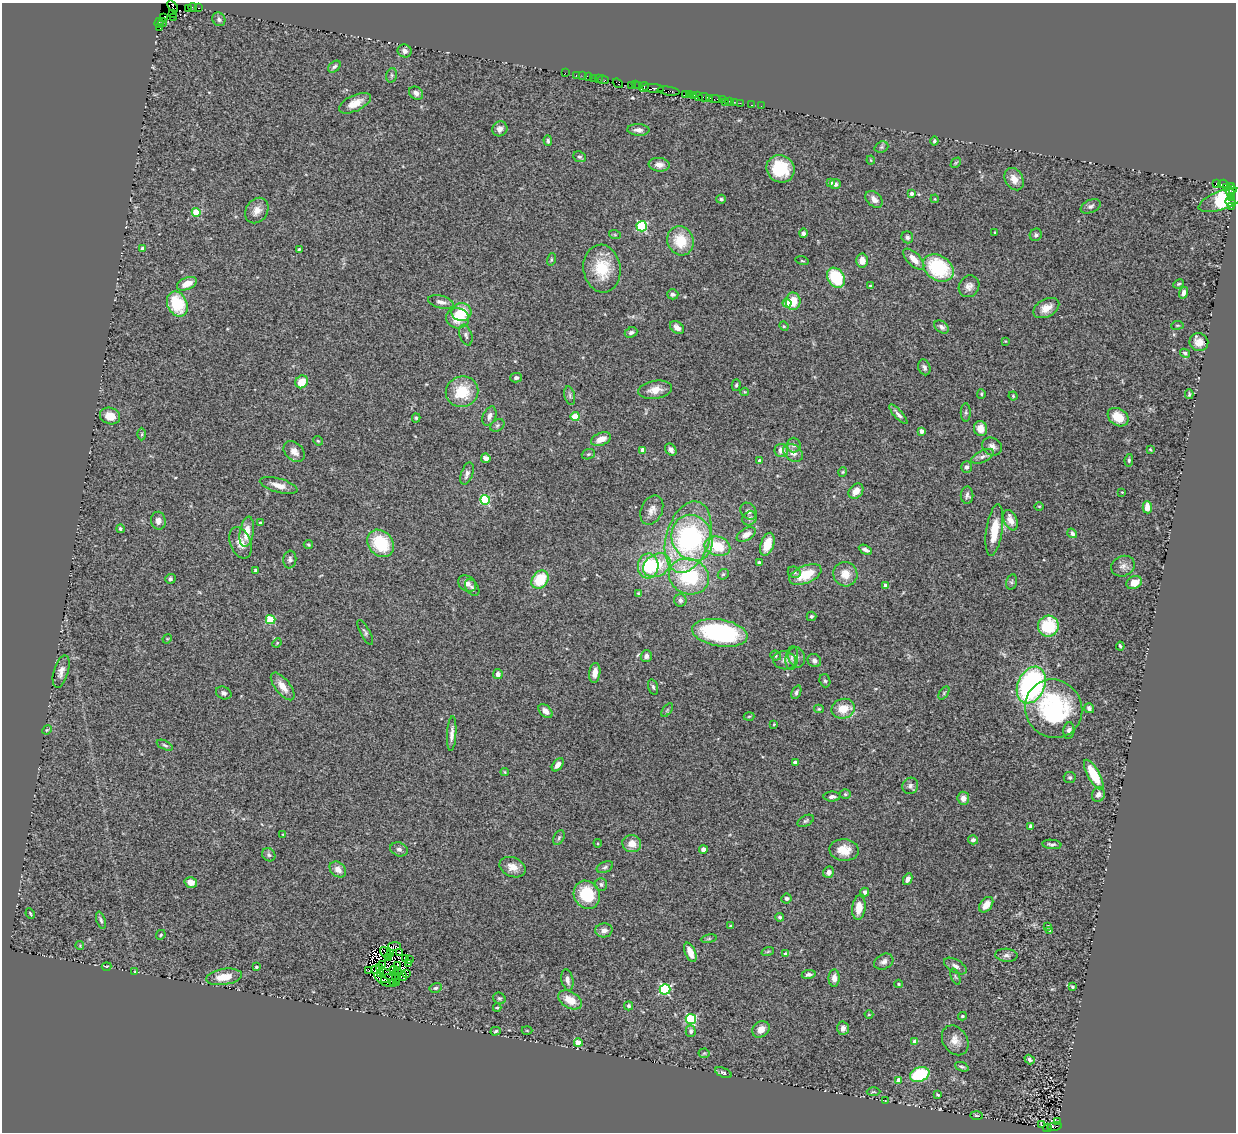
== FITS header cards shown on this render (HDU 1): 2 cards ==
NAXIS1  =                 1234
NAXIS2  =                 1130

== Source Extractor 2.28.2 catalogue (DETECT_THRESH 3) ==
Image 1234 x 1130 px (HDU 1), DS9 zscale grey, 1 PNG px = 1 image px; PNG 1238 x 1134 px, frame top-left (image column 1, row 1130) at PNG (2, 3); each listed source drawn as its Kron ellipse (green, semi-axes under 4 px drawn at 4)
Background 1.4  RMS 0.11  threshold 0.341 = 3 sigma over >= 5 px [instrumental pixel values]
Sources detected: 364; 15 with non-positive FLUX_AUTO (blend fragments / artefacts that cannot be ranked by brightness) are neither listed nor drawn; the other 349 listed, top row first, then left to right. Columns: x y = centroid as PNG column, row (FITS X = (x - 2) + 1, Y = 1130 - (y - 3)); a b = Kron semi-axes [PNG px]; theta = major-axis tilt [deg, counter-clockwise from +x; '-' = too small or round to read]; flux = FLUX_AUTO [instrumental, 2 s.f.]
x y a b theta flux
173 7 7 3 -52 110
192 7 4 2 - 140
188 8 2 2 - 41
199 8 3 2 - 52
173 14 4 2 - 61
173 17 2 2 - 68
164 18 3 2 - 120
219 19 7 6 - 19
159 23 5 2 - 250
163 23 4 3 - 120
160 28 3 2 - 480
405 51 7 6 - 28
334 67 7 5 38 17
565 73 2 2 - 39
392 75 7 5 75 17
576 75 2 2 - 69
583 76 2 2 - 58
589 77 4 2 - 140
593 78 2 2 - 51
598 78 3 2 - 150
603 80 6 3 -10 170
618 83 5 3 - 130
631 85 4 2 - 120
635 85 2 2 - 58
639 86 4 2 - 100
644 87 5 3 - 160
653 88 11 3 -3 1100
669 91 11 3 -8 470
416 93 7 6 - 32
690 94 4 2 - 210
685 95 4 3 - 300
693 96 4 3 - 230
698 96 5 3 - 360
704 97 6 3 -4 350
710 98 3 2 - 210
715 99 5 2 - 160
722 100 2 2 - 48
730 101 3 3 - 160
725 102 2 2 - 35
734 102 2 2 - 33
355 103 17 8 25 94
740 103 2 2 - 60
751 105 2 2 - 21
761 106 2 2 - 32
500 129 8 7 - 38
638 130 11 6 -3 33
548 141 5 4 - 14
934 141 4 4 - 13
881 147 7 5 21 15
580 157 6 5 - 15
871 160 4 4 - 7.5
956 163 6 3 45 8.1
659 165 10 7 -7 53
780 169 14 13 - 300
1014 179 12 8 -60 80
830 183 4 3 - 30
835 184 5 5 - 21
1216 184 3 3 - 1000
1223 184 5 2 - 86
1227 187 4 3 - 140
1231 187 4 3 - 120
1233 190 3 3 - 150
1230 191 6 3 -56 310
911 193 3 3 - 29
1232 198 4 3 - 490
721 199 5 4 - 14
874 199 10 6 -42 47
935 199 4 3 - 6.6
1221 200 24 9 20 500
1230 202 6 3 -25 290
1091 206 10 6 25 26
1231 207 4 3 - 80
257 210 13 10 56 68
196 212 4 4 - 230
642 226 5 5 - 650
995 232 3 2 - 9.2
803 233 5 4 - 20
615 235 6 4 -19 8.2
1036 235 6 6 - 24
907 237 6 5 - 20
680 241 15 13 -66 220
143 249 4 4 - 62
299 249 3 3 - 8.1
551 259 6 4 72 11
914 259 13 6 -46 70
862 260 7 6 - 74
802 261 7 3 -13 7.9
938 268 16 12 -34 500
602 269 24 18 -81 270
836 278 11 8 -57 350
187 284 10 6 23 76
1179 284 5 3 - 10
871 286 3 3 - 13
969 286 11 10 - 46
1184 293 6 4 71 31
673 294 5 5 - 22
793 301 8 7 - 130
441 302 13 6 -14 37
787 303 4 4 - 190
177 304 13 9 -65 300
1046 308 14 9 28 87
462 312 10 9 - 200
457 318 11 10 - 130
1177 325 6 3 8 7
784 326 5 4 - 9.3
677 327 8 5 -38 49
942 327 8 5 -36 25
631 333 6 5 - 24
466 335 11 6 -70 26
1005 341 4 3 - 5.8
1199 342 9 9 - 69
1185 353 5 4 - 14
924 367 8 6 -72 22
516 378 6 4 14 18
302 382 7 6 - 130
736 385 6 4 74 11
655 390 17 9 9 82
462 392 16 15 - 250
745 392 4 4 - 7.3
981 394 5 4 - 10
1189 394 5 3 - 12
570 396 9 5 -78 19
1013 396 4 4 - 9.5
966 412 9 5 90 16
898 414 12 4 -47 28
110 416 10 8 -18 98
489 416 10 6 68 36
575 416 4 4 - 290
1118 417 11 8 -34 130
416 418 4 4 - 10
497 425 8 5 35 16
981 428 7 6 - 74
921 431 4 3 - 42
142 434 6 4 89 11
601 439 10 6 21 76
318 441 5 4 - 9.4
794 445 7 7 - 25
992 446 10 8 -31 38
1150 449 3 2 - 6.5
643 450 4 4 - 58
671 450 6 5 - 30
781 450 6 6 - 56
294 452 12 8 -43 64
793 453 10 8 -36 48
588 454 7 5 20 13
983 456 12 6 25 33
486 458 5 4 - 42
1129 460 6 4 81 14
760 461 4 3 - 48
966 467 5 5 - 19
843 472 5 4 - 8.8
467 474 11 6 70 34
279 485 19 7 -15 72
856 491 8 6 48 60
1122 492 4 4 - 6.9
967 495 8 6 89 24
485 500 5 5 - 620
1039 506 5 3 - 7
1147 507 6 4 -87 79
652 510 15 10 65 62
748 511 9 7 -50 29
749 518 7 6 - 21
1010 520 11 6 -67 87
158 521 9 7 -81 32
260 523 3 3 - 21
120 529 4 4 - 14
994 530 26 8 81 180
247 532 15 7 81 110
1072 533 5 4 - 25
746 534 10 6 29 55
688 537 37 21 73 1100
692 538 23 20 -68 800
241 543 16 10 -68 78
381 543 15 12 -48 350
767 544 12 6 71 140
308 545 5 4 - 11
717 546 13 9 -15 260
865 550 7 4 -27 31
290 559 9 6 82 23
759 562 3 3 - 16
657 565 14 11 31 240
648 566 12 10 87 340
1123 566 12 10 24 42
256 570 4 3 - 27
794 572 6 5 - 16
723 574 6 5 - 12
845 574 12 12 - 100
805 575 17 8 22 220
689 576 20 17 -23 580
170 579 5 5 - 17
540 580 10 7 52 260
1011 582 8 5 74 16
1134 583 8 6 25 94
467 584 10 7 -34 44
885 585 4 3 - 30
472 588 9 6 -56 21
639 594 4 3 - 10
680 600 6 6 - 26
811 616 5 4 - 13
271 620 5 4 - 400
1048 626 11 10 - 350
365 632 14 5 -62 20
720 633 28 13 -9 880
167 639 5 3 - 7.2
277 643 5 4 - 7.7
1120 646 4 3 - 12
646 656 5 5 - 34
775 656 5 5 - 11
797 657 10 8 -72 31
792 658 12 6 84 32
784 660 11 9 -9 41
814 661 7 6 - 25
61 671 17 7 74 49
595 673 10 5 83 56
498 674 5 4 - 34
825 681 7 5 -71 15
1031 685 19 13 66 1500
283 686 16 7 -52 79
653 687 8 4 -74 14
796 692 7 4 66 17
224 693 8 6 -23 22
944 693 7 4 54 13
1089 708 5 4 - 19
819 709 5 4 - 8.9
843 709 12 9 15 140
1054 709 30 28 -56 970
667 710 8 4 54 12
545 711 8 5 -44 44
749 716 5 3 - 7.2
774 724 4 3 - 6.1
47 730 5 4 - 8.5
1069 730 8 5 86 31
452 734 17 4 87 42
165 745 8 4 -25 16
795 762 4 3 - 48
558 765 7 4 53 38
505 772 4 4 - 7.3
1094 775 16 6 -61 220
1070 778 6 5 - 13
910 786 8 7 - 26
845 794 5 4 - 11
1098 795 7 6 - 33
832 797 8 5 1 24
963 798 6 6 - 47
806 821 9 5 26 14
1031 826 4 4 - 50
283 834 4 3 - 6.2
559 838 8 5 64 13
973 840 5 4 - 22
598 843 4 4 - 7.6
632 844 9 8 - 82
1052 844 10 4 -6 21
399 849 9 6 -23 28
703 849 4 4 - 36
844 850 14 11 -4 110
269 855 7 6 - 19
513 867 14 9 -23 73
605 867 9 5 24 17
338 869 9 7 -39 56
829 872 6 5 - 37
908 879 6 4 63 38
191 882 6 5 - 47
601 884 6 6 - 17
865 892 4 4 - 25
587 895 14 12 -62 310
786 899 5 5 - 17
986 905 9 5 52 75
859 908 12 6 84 100
30 913 5 3 - 8.3
780 917 4 4 - 17
101 920 9 4 -71 17
731 926 3 3 - 9.2
1048 926 3 3 - 13
604 930 8 7 - 45
1049 930 4 3 - 8.6
161 935 5 4 - 10
709 939 8 4 8 11
80 946 4 3 - 6.9
394 946 6 3 0 32
768 951 6 4 20 11
400 952 3 3 - 11
690 952 10 5 -66 66
386 953 7 2 -43 2.6
391 953 2 2 - 8.7
786 954 4 4 - 27
1006 955 11 6 -5 29
389 957 3 2 - 6.1
406 958 4 2 - 9.1
409 960 3 3 - 11
884 962 10 7 27 32
382 964 3 2 - 9
409 964 3 2 - 2.6
107 966 5 2 - 6.3
397 966 3 2 - 23
955 966 12 6 -30 36
256 967 3 3 - 10
379 967 2 2 - 6.9
375 970 4 2 - 12
394 970 5 2 - 7.5
135 971 4 3 - 5.6
369 971 2 2 - 5.6
399 972 2 2 - 4.7
406 973 2 2 - 7.4
380 974 2 2 - 5.4
809 974 7 4 10 24
388 975 9 2 -34 0.95
224 977 18 8 9 140
396 977 7 2 -85 9.7
403 977 4 4 - 21
955 977 8 3 -69 9.2
834 978 8 5 -90 49
387 979 6 2 15 16
382 980 9 3 -38 4.6
567 980 11 6 -78 33
397 982 4 2 - 10
394 984 3 2 - 5.2
899 984 4 3 - 11
1072 987 4 3 - 11
436 988 6 5 - 16
665 989 5 5 - 830
499 998 6 5 - 13
570 1000 13 8 -30 120
629 1006 4 4 - 17
497 1008 4 4 - 8.4
869 1015 4 3 - 6.8
962 1016 4 3 - 12
691 1019 5 5 - 650
843 1028 7 6 - 38
761 1029 9 7 39 62
527 1030 5 3 - 7.7
496 1031 5 3 - 11
691 1031 6 5 - 17
955 1040 16 12 -57 71
915 1042 4 4 - 97
578 1043 4 4 - 180
704 1053 5 5 - 9.9
1030 1060 5 4 - 17
962 1067 7 3 -21 14
723 1073 9 4 -24 16
920 1074 10 7 22 440
899 1080 4 4 - 86
873 1092 7 3 1 8.2
938 1095 4 3 - 10
885 1101 3 2 - 4.9
977 1115 6 3 -2 8.1
1057 1122 3 2 - 640
1041 1124 4 2 - 7
1055 1126 7 3 9 390
1047 1128 4 3 - 200
At the frame edge (FLAGS 8, measured only in part): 1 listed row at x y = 173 7
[15 non-positive-flux detections neither listed nor drawn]